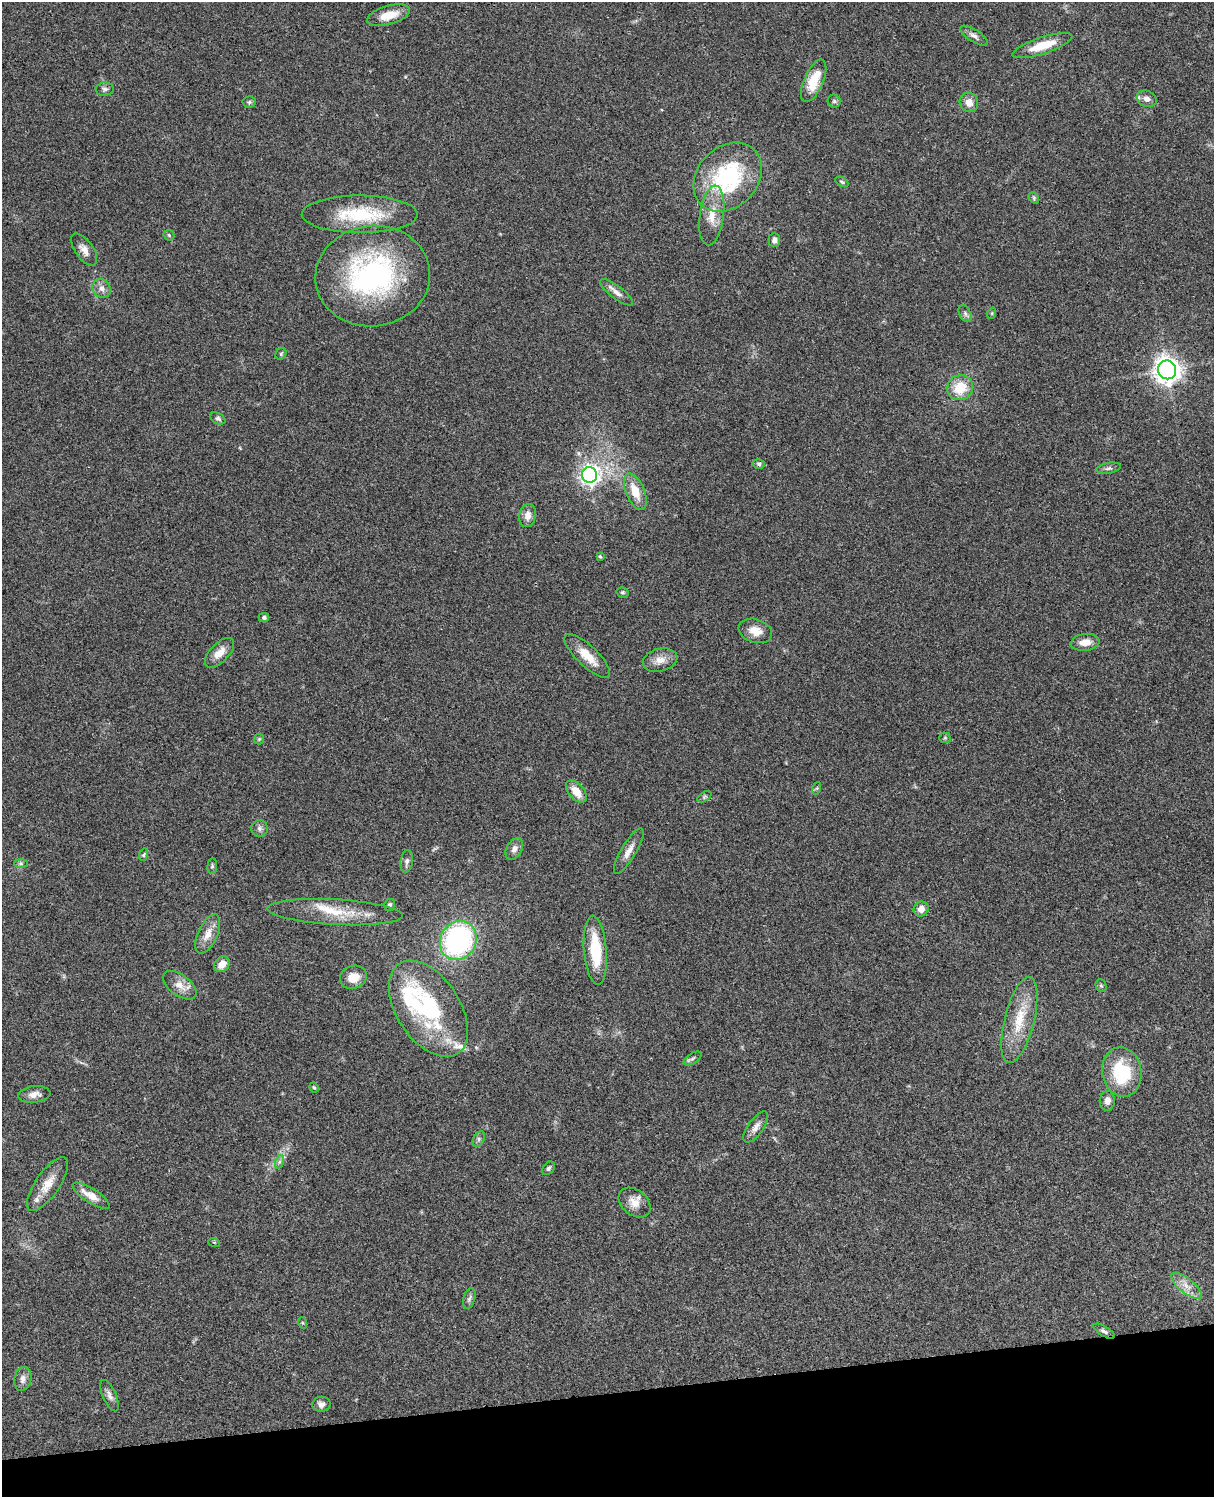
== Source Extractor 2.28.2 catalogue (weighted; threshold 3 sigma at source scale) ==
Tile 10 of 4 x 3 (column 2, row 3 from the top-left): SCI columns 1333-2544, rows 282-1776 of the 5088 x 4934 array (HDU 1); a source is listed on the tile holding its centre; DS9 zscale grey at full resolution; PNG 1216 x 1499 px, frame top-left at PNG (2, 2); each listed source drawn as its Kron ellipse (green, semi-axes under 4 px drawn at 4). Shown black and unused: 7% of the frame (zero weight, under 3 of 4 exposures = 6% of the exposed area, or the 3 px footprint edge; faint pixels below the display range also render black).
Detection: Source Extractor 2.28.2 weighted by HDU 2 'WHT'; one run over the whole footprint, this tile lists its part. Background 0.0873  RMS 0.0063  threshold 0.0284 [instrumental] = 3 sigma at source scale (4.5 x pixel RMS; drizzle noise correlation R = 1.50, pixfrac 1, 0.05/0.05 arcsec/px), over >= 5 px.
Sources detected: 89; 3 inside a brighter object's white glare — neither listed nor drawn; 3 inside a brighter listed object's ellipse — not listed separately; the other 83 listed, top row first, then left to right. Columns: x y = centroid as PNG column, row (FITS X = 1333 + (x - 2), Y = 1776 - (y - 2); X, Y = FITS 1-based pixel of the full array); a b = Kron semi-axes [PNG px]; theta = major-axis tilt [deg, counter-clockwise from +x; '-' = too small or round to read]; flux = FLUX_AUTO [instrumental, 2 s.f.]
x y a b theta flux
388 15 22 9 16 10
974 36 16 6 -32 2.8
1042 46 31 8 18 14
814 81 23 9 66 16
105 89 9 6 5 1.9
1147 99 10 8 -22 3.5
834 101 6 6 - 1.3
249 102 7 5 3 1.3
969 102 10 9 - 5.2
728 177 38 30 46 68
842 182 7 4 -30 0.98
1034 198 6 4 -49 0.94
360 214 58 19 0 36
712 215 30 12 82 12
169 235 6 4 -45 0.87
774 240 7 5 -90 2.1
84 250 18 9 -54 4.8
373 276 57 50 7 130
102 288 10 8 -55 3.8
617 292 20 6 -37 4
965 313 9 5 -64 1.7
992 313 6 3 72 0.57
281 354 6 5 - 0.95
1167 370 9 9 - 560
960 388 13 12 - 16
218 418 8 5 -30 1.3
759 464 6 5 - 1.2
1108 468 12 5 11 1.9
590 475 7 7 - 300
635 492 19 9 -68 11
528 515 11 8 78 4.5
600 556 4 3 - 0.95
623 592 6 5 - 0.98
264 617 5 4 - 1.5
755 631 17 11 -18 7.7
1085 642 14 8 7 6.7
219 653 18 9 45 6.9
587 656 30 10 -43 11
660 660 17 11 14 6.5
945 738 5 5 - 0.75
259 739 5 5 - 0.85
817 788 6 4 71 0.77
576 791 13 7 -48 8.4
704 797 8 4 32 1.1
259 828 8 8 - 2.2
514 849 12 7 59 3.2
629 851 26 7 59 5.7
143 855 6 4 73 0.72
407 861 11 6 82 2.2
21 864 7 4 -1 1.2
212 866 8 5 82 1.2
390 905 6 5 - 1.3
921 909 8 7 - 4.8
335 912 68 12 -3 21
208 934 21 9 66 7.7
458 940 20 18 60 110
595 950 34 11 -85 26
222 964 9 7 44 5.8
353 977 14 11 19 8
180 985 19 10 -37 6.9
1101 986 7 5 -66 1.1
428 1009 53 31 -57 72
1019 1020 44 15 76 21
693 1059 10 5 32 1.5
1122 1072 25 19 -80 35
314 1087 5 3 - 0.79
34 1094 16 8 7 4.4
1107 1101 10 7 87 3.9
756 1127 18 7 54 4.2
479 1139 8 5 63 1.5
279 1162 7 4 71 1.3
549 1168 7 5 51 1.3
48 1184 31 12 55 11
91 1196 21 7 -32 8.5
635 1203 18 12 -39 7.1
214 1242 6 3 -19 0.63
1186 1286 19 7 -39 6.1
469 1299 11 5 73 1.8
303 1323 6 4 -70 0.69
1104 1331 12 5 -31 1.8
23 1379 12 8 78 3.4
110 1396 17 6 -66 3
321 1404 9 7 2 2.7